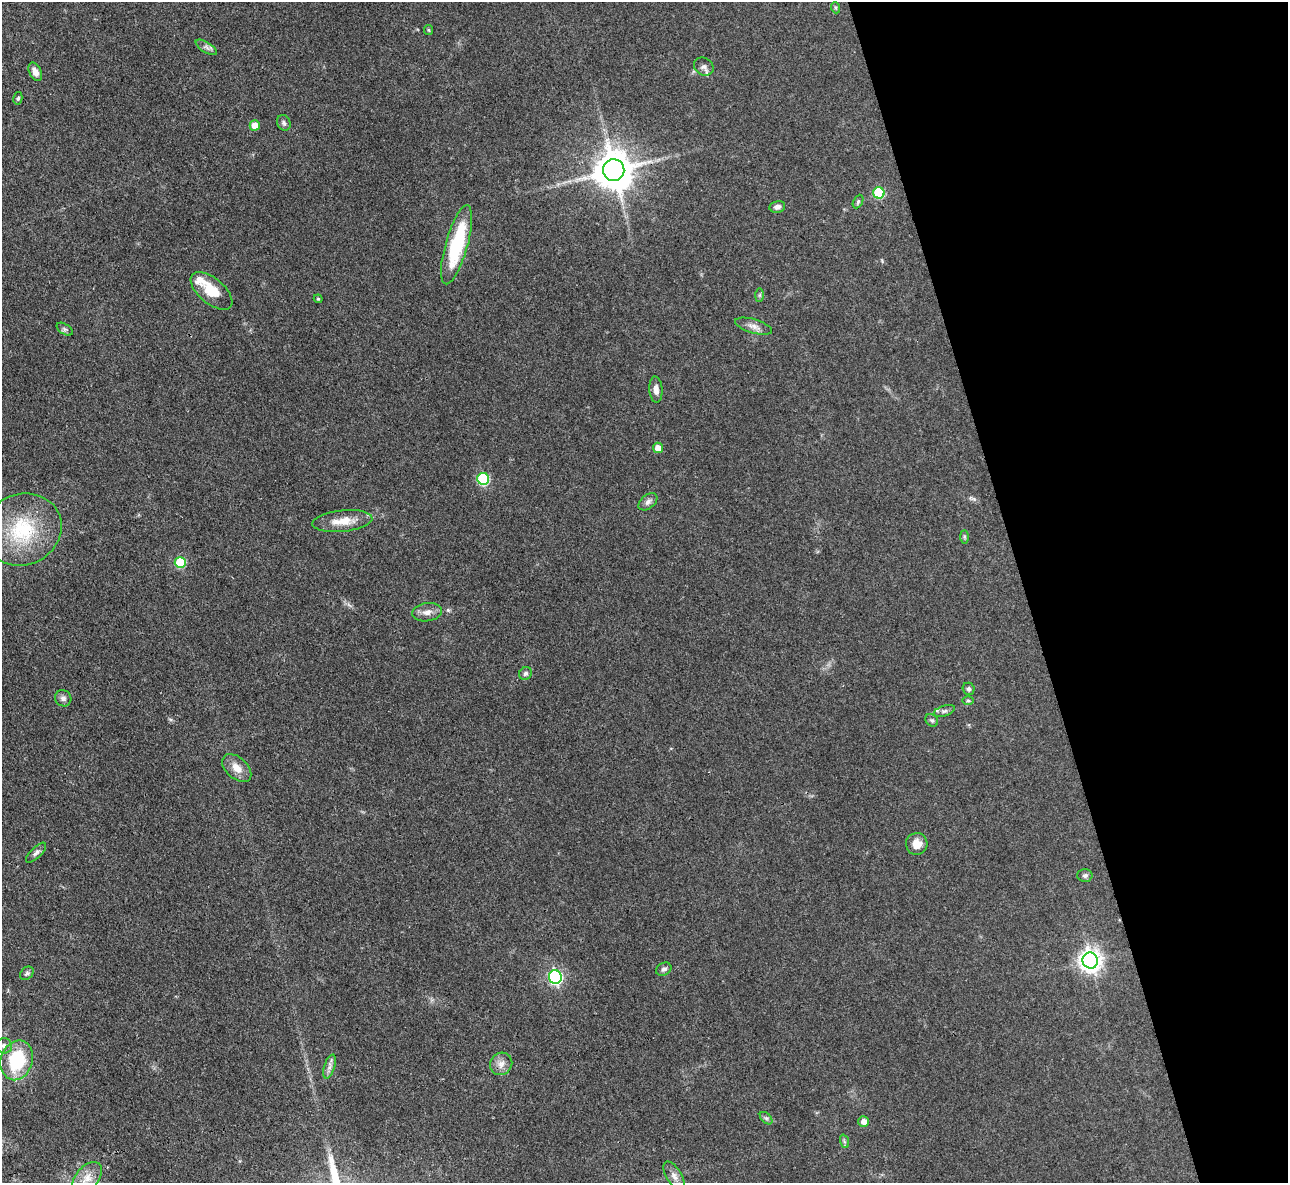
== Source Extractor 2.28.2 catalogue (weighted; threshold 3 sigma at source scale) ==
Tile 12 of 4 x 4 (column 4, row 3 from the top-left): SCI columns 3861-5146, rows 1323-2503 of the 5146 x 5128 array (HDU 1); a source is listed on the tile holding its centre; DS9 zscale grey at full resolution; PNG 1290 x 1185 px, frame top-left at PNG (2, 2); each listed source drawn as its Kron ellipse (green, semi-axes under 4 px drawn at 4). Shown black and unused: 20% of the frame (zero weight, under 3 of 4 exposures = <1% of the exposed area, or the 3 px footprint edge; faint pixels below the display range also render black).
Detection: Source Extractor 2.28.2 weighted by HDU 2 'WHT'; one run over the whole footprint, this tile lists its part. Background 0.0978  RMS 0.0066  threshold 0.0297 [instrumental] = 3 sigma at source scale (4.5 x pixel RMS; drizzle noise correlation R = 1.50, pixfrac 1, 0.05/0.05 arcsec/px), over >= 5 px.
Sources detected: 52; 2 inside a brighter listed object's ellipse — not listed separately; the other 50 listed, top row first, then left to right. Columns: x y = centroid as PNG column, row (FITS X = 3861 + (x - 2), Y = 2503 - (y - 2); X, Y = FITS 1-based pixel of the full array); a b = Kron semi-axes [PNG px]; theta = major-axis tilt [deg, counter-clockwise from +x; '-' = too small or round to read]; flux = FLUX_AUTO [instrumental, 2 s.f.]
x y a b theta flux
836 8 5 3 - 0.79
429 30 5 4 - 0.83
206 47 12 5 -32 2.3
704 67 10 8 -30 2.7
35 72 10 6 -63 4.3
18 98 6 4 78 1.1
284 123 8 6 -64 1.9
255 125 5 5 - 8
614 170 11 10 - 2000
879 193 6 5 - 41
858 201 7 4 64 1.1
777 207 8 6 11 2.6
457 245 41 11 74 48
212 291 25 12 -40 17
759 295 7 4 89 1
318 299 4 4 - 0.74
753 326 19 7 -16 4.2
65 329 9 5 -33 1.5
656 390 13 6 -85 4
658 448 5 5 - 6.2
483 479 6 6 - 65
648 502 11 6 38 2.7
342 521 30 10 6 12
22 529 40 35 22 51
964 537 7 4 -89 1
180 563 5 5 - 35
427 612 15 9 7 4.7
525 673 7 6 - 1.7
969 689 6 6 - 1.5
63 698 8 8 - 2.4
968 700 6 4 -1 0.91
944 711 11 5 18 2
932 720 7 5 -41 1.3
237 768 17 10 -42 7.1
917 844 11 10 - 6.9
36 853 13 5 45 2.2
1085 875 7 6 - 1.7
1090 960 8 7 - 440
664 969 8 6 31 1.8
27 973 7 5 44 1.5
555 977 7 6 - 120
4 1046 8 7 - 2.7
17 1060 20 16 73 40
501 1064 12 10 47 4.8
329 1067 12 5 73 2.8
766 1118 7 4 -44 1.3
864 1122 5 5 - 5
844 1141 7 4 -72 1.1
674 1176 16 7 -59 4
87 1178 19 11 50 8.6